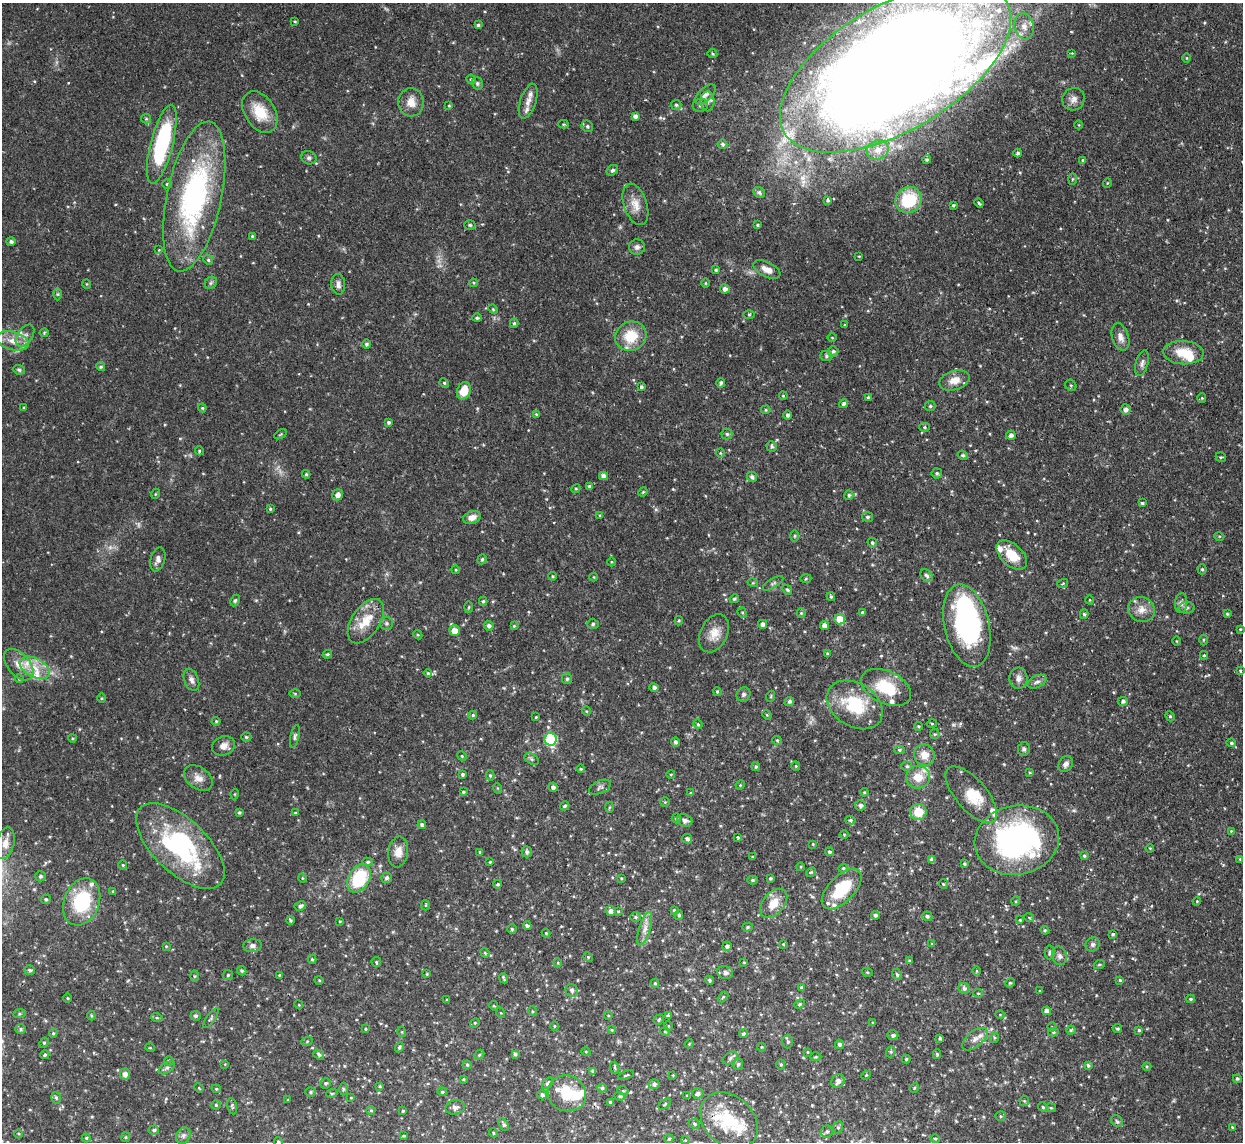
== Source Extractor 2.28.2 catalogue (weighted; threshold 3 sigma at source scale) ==
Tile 10 of 4 x 4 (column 2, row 3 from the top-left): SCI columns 1246-2486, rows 1283-2422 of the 5000 x 4970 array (HDU 1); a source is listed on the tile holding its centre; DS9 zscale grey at full resolution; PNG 1245 x 1144 px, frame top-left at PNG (2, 3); each listed source drawn as its Kron ellipse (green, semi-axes under 4 px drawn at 4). Shown black and unused: <1% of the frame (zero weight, under 2 of 3 exposures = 2% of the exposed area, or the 3 px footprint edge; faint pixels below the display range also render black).
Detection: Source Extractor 2.28.2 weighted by HDU 2 'WHT'; one run over the whole footprint, this tile lists its part. Background 0.0761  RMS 0.0042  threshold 0.019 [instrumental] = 3 sigma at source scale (4.5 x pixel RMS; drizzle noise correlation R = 1.50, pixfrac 1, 0.05/0.05 arcsec/px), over >= 5 px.
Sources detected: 493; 4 too faint to see at this stretch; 2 inside a brighter object's white glare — neither listed nor drawn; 24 inside a brighter listed object's ellipse — not listed separately; the other 463 listed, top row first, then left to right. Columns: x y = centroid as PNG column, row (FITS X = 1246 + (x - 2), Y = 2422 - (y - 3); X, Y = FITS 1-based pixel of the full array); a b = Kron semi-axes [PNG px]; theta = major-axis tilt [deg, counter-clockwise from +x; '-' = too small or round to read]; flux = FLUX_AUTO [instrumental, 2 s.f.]
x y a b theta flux
295 21 3 3 - 0.45
478 25 3 3 - 0.68
1024 26 13 9 -77 4
1072 53 4 4 - 0.36
712 54 5 4 - 0.57
1187 58 5 3 - 0.38
895 67 129 62 31 1300
471 79 5 4 - 0.68
477 83 6 5 - 0.77
705 94 13 6 42 2.3
1073 99 11 11 - 2.6
528 101 18 8 72 2.7
707 101 10 7 -89 1.6
411 102 14 13 - 4.5
676 105 5 5 - 0.71
700 105 8 6 17 1.1
449 106 4 3 - 0.46
260 112 23 15 -57 11
635 116 4 4 - 1.5
146 119 5 4 - 0.57
563 124 5 4 - 0.5
1079 125 4 3 - 0.3
587 126 6 5 - 0.85
162 144 41 11 76 47
722 144 5 4 - 0.85
878 150 11 9 33 2.9
1018 153 4 4 - 0.91
309 158 8 6 -24 1.1
927 160 4 4 - 0.61
1083 160 3 3 - 0.39
612 170 6 5 - 0.85
1072 179 6 4 88 0.58
1107 183 5 3 - 0.35
167 184 5 5 - 0.56
759 192 6 5 - 1.2
194 196 76 27 78 90
828 200 4 3 - 1.5
909 200 13 12 - 19
979 203 5 3 - 0.53
635 204 21 11 -71 5.1
953 205 4 4 - 0.6
470 225 5 4 - 0.68
758 225 3 3 - 0.53
252 236 4 3 - 0.47
11 242 4 4 - 1.2
637 247 8 8 - 1.5
159 250 4 4 - 0.33
859 256 3 3 - 0.37
208 260 5 4 - 0.63
767 269 15 7 -26 3.5
716 270 3 3 - 0.72
211 283 7 5 46 0.8
474 283 4 3 - 0.46
705 283 5 3 - 0.37
87 284 5 3 - 0.32
338 284 10 7 -84 1.9
725 289 5 4 - 1.7
57 294 6 4 90 0.57
493 309 5 4 - 0.48
749 315 5 3 - 0.46
477 318 5 4 - 0.74
514 323 4 4 - 0.67
845 325 3 3 - 0.38
44 333 4 4 - 0.44
25 336 12 7 56 2.4
631 336 16 14 27 12
1120 337 14 8 -72 2.7
832 338 5 3 - 0.41
13 341 16 9 -15 5.1
366 344 4 4 - 0.91
833 351 5 5 - 0.8
1183 353 20 11 -3 9.4
826 356 6 5 - 0.73
1142 363 13 6 75 1.6
101 367 5 4 - 0.75
19 370 6 4 -25 0.77
954 380 15 9 17 4.4
444 383 5 4 - 0.59
721 383 5 4 - 1
1071 385 6 5 - 0.71
641 387 4 4 - 0.87
464 391 9 6 68 7.7
783 396 4 3 - 0.48
868 397 3 3 - 0.82
1202 398 5 4 - 0.45
843 404 4 4 - 0.84
930 406 5 5 - 0.72
24 408 4 3 - 0.51
202 408 4 4 - 0.51
1126 409 5 5 - 1.6
766 410 5 4 - 0.57
536 414 4 4 - 0.43
788 415 4 4 - 1.1
388 422 4 4 - 0.81
924 427 5 4 - 0.59
280 434 7 3 31 0.43
727 434 5 5 - 0.72
1011 435 5 4 - 1.5
772 446 5 5 - 0.94
199 451 4 4 - 0.48
720 453 4 4 - 0.4
963 455 5 4 - 0.69
1221 457 5 4 - 0.6
937 473 5 5 - 0.83
306 474 4 3 - 0.63
603 476 4 4 - 2
752 477 5 4 - 1.3
589 487 4 4 - 1.1
576 489 5 4 - 0.52
643 492 5 4 - 0.54
155 494 5 3 - 0.41
338 495 5 5 - 2.4
849 495 5 4 - 0.77
1142 503 4 3 - 0.65
270 509 4 3 - 0.54
600 515 4 3 - 0.38
867 517 5 5 - 0.79
472 518 9 6 20 2.8
794 536 6 4 90 0.47
1219 536 5 3 - 0.41
872 542 5 4 - 0.71
1012 555 18 10 -43 8.7
158 559 12 7 74 2
482 559 5 4 - 0.7
611 562 4 3 - 0.36
1202 569 5 4 - 0.6
456 570 4 3 - 0.4
553 576 4 3 - 0.52
926 576 7 5 -44 0.91
594 577 4 3 - 0.3
806 579 5 3 - 0.45
753 583 5 3 - 0.43
773 583 11 4 31 1
1063 583 5 3 - 0.42
787 590 5 4 - 0.62
831 597 4 3 - 0.66
734 599 5 4 - 0.76
235 600 6 4 62 0.72
1090 600 4 3 - 0.33
483 601 4 4 - 0.6
1181 603 10 6 85 1.4
469 607 5 3 - 0.48
1187 608 8 6 4 1.1
1142 610 13 12 - 4.1
862 612 4 3 - 0.63
742 613 5 4 - 0.57
801 613 5 4 - 0.46
1084 614 5 4 - 0.63
1227 614 4 3 - 0.6
840 619 5 5 - 7.6
366 621 25 14 56 9.8
679 621 4 4 - 0.53
387 623 6 6 - 0.94
593 624 6 5 - 0.69
763 624 4 4 - 1.5
824 625 4 4 - 2.1
967 625 42 22 -77 73
489 626 5 5 - 1.3
514 626 4 4 - 0.5
1240 629 4 4 - 0.41
454 631 5 5 - 4.4
714 633 20 13 63 5.6
418 635 5 3 - 0.44
1203 640 5 3 - 0.46
1177 641 4 3 - 0.32
827 653 4 3 - 0.45
327 654 5 3 - 0.51
1204 655 4 4 - 0.55
19 665 18 11 -49 4.8
35 668 16 9 -28 6.4
1241 671 3 3 - 1.1
428 673 4 4 - 0.56
1018 678 10 9 - 2.1
19 679 4 4 - 0.46
567 679 5 5 - 0.84
191 680 11 7 -68 1.8
1037 682 10 6 27 1.5
886 687 27 16 -26 16
654 688 4 4 - 1.3
717 692 4 3 - 0.57
295 694 6 4 -2 0.46
743 694 7 6 - 1.1
771 696 5 3 - 0.45
102 698 5 3 - 0.41
789 701 5 4 - 1
1123 701 5 4 - 0.99
855 705 30 21 -32 22
586 711 5 3 - 0.35
473 715 4 3 - 0.75
767 715 5 4 - 0.39
1170 716 5 4 - 0.57
536 717 3 3 - 0.39
216 721 4 4 - 0.51
698 724 5 4 - 0.51
932 724 5 3 - 0.42
919 726 4 4 - 0.59
935 734 5 5 - 0.52
295 736 12 4 78 1.1
246 737 5 4 - 0.65
72 738 4 3 - 0.4
550 739 6 6 - 38
777 740 4 4 - 0.52
675 742 4 4 - 1.1
1231 743 5 4 - 0.7
223 746 12 9 22 2.7
1024 749 7 6 - 0.94
899 750 5 4 - 0.69
924 755 10 10 - 4.7
462 756 5 4 - 0.48
532 759 8 5 -28 0.88
1066 764 8 6 58 1.6
796 766 5 4 - 0.49
907 766 5 4 - 0.69
756 767 4 4 - 0.78
581 769 4 4 - 0.66
1030 772 4 3 - 0.48
463 774 3 3 - 0.78
671 774 4 3 - 0.35
490 775 5 4 - 0.62
918 777 12 11 - 6.2
198 778 16 11 -36 3.7
740 785 5 4 - 0.42
553 787 4 4 - 1.2
600 787 11 6 23 1.4
497 788 5 3 - 0.38
463 792 4 4 - 0.55
864 792 4 4 - 0.48
691 793 4 3 - 0.47
235 794 5 3 - 0.36
971 795 35 15 -49 9.7
665 802 4 4 - 0.47
860 805 5 5 - 1.2
565 806 5 4 - 0.73
609 807 5 3 - 0.45
239 812 4 4 - 0.59
918 812 8 8 - 8.4
295 813 4 4 - 0.42
676 818 5 4 - 0.61
685 820 8 6 -22 1.7
850 820 5 4 - 0.75
422 825 4 4 - 1.1
1231 831 4 4 - 0.39
844 835 4 4 - 0.4
738 837 3 3 - 1.1
687 839 5 4 - 1.1
1017 840 42 34 10 93
5 843 16 9 76 3.7
813 844 4 3 - 0.39
180 846 55 27 -43 57
1150 848 4 3 - 0.39
398 852 15 10 82 4
480 852 3 3 - 0.47
527 852 5 5 - 0.99
829 852 4 4 - 0.95
1084 856 4 4 - 0.62
752 857 3 3 - 0.45
1240 859 3 3 - 0.36
932 860 4 4 - 1.9
368 862 5 4 - 0.74
490 862 4 3 - 0.41
964 864 4 3 - 0.76
123 865 5 4 - 0.51
800 867 4 4 - 0.48
843 868 5 4 - 0.51
811 872 5 4 - 0.55
40 876 5 5 - 0.82
302 878 4 3 - 0.35
359 878 15 10 59 23
387 878 5 5 - 1.2
621 878 4 3 - 0.4
770 878 3 3 - 0.61
753 880 5 4 - 0.59
498 884 4 4 - 0.67
943 884 5 4 - 0.52
842 889 25 13 46 18
113 891 4 3 - 0.47
46 899 5 4 - 0.79
1016 901 5 3 - 0.45
1197 901 4 3 - 0.38
82 902 24 17 68 27
774 903 17 10 50 6.4
425 905 5 3 - 0.4
300 906 6 4 28 1.1
674 910 3 3 - 0.54
610 911 5 5 - 1.8
618 911 4 3 - 0.49
679 915 5 4 - 0.73
875 915 4 4 - 0.96
927 916 5 5 - 0.86
636 917 5 5 - 0.71
1029 917 5 3 - 0.36
290 920 4 3 - 0.63
1020 920 4 4 - 0.46
340 921 3 2 - 0.34
527 926 4 3 - 1.4
748 927 5 4 - 0.66
645 928 17 5 73 3
512 929 5 5 - 0.64
1045 930 4 4 - 0.47
546 933 4 4 - 0.42
1113 934 3 3 - 0.69
783 944 3 3 - 0.38
932 944 3 3 - 0.47
1093 944 7 6 - 1.2
166 946 3 3 - 0.39
252 946 9 6 6 1.6
727 946 5 4 - 1.1
1050 952 7 5 85 1.1
485 953 5 4 - 0.51
1059 956 9 7 -73 1.6
588 957 5 4 - 0.51
312 959 5 3 - 0.6
909 961 4 4 - 0.49
376 962 5 4 - 0.52
744 962 3 2 - 0.35
558 963 4 3 - 0.36
1099 965 5 3 - 0.42
30 970 5 5 - 0.74
242 971 5 4 - 0.76
977 971 5 3 - 0.43
867 972 5 3 - 0.4
725 973 8 6 -13 1.7
427 974 4 3 - 0.48
897 974 6 4 -67 0.72
228 975 5 5 - 0.7
279 975 3 2 - 0.38
194 976 5 4 - 0.45
504 978 5 2 - 0.59
319 980 4 3 - 0.32
709 980 4 4 - 0.67
1120 980 4 4 - 0.54
655 983 4 4 - 0.58
1010 983 5 4 - 0.56
801 987 4 4 - 0.56
964 988 6 5 - 1.2
572 990 6 6 - 1.2
1040 991 4 3 - 0.3
978 993 5 4 - 0.53
723 997 6 4 45 0.56
67 998 4 3 - 0.38
1190 999 4 3 - 0.53
447 1000 3 3 - 0.4
799 1004 5 4 - 0.65
299 1005 4 3 - 0.39
494 1006 5 3 - 0.46
532 1011 5 3 - 0.44
1047 1011 4 4 - 1.8
501 1013 5 3 - 0.4
19 1014 6 4 7 0.66
608 1015 4 3 - 0.36
1000 1015 5 3 - 0.32
91 1016 5 3 - 0.5
196 1016 5 5 - 0.84
668 1016 4 4 - 0.94
157 1018 6 3 -19 0.54
211 1018 12 3 54 0.83
659 1020 5 4 - 0.67
873 1022 3 2 - 0.35
475 1023 5 4 - 0.5
554 1026 5 3 - 0.37
668 1026 5 3 - 0.36
1052 1027 4 4 - 0.44
21 1029 5 5 - 0.74
365 1029 3 3 - 0.39
1118 1029 4 4 - 0.64
612 1030 4 3 - 0.4
1071 1030 4 4 - 0.58
1139 1030 3 3 - 0.65
402 1032 5 3 - 0.36
665 1032 5 4 - 0.44
1053 1032 5 4 - 0.69
53 1033 5 4 - 0.58
743 1034 4 4 - 0.86
893 1035 5 5 - 1.1
940 1038 3 3 - 0.68
994 1038 5 3 - 0.49
975 1039 15 8 39 2.9
307 1041 6 3 20 0.47
788 1042 7 5 -89 0.92
44 1043 5 4 - 0.55
689 1044 4 3 - 0.37
840 1044 5 4 - 1
399 1047 5 4 - 0.77
762 1047 4 3 - 0.33
150 1048 5 3 - 0.34
586 1052 5 3 - 0.39
808 1052 3 3 - 0.34
891 1052 6 4 69 0.66
515 1054 4 4 - 0.85
937 1054 5 4 - 0.65
45 1055 4 4 - 0.66
319 1055 6 4 -36 0.91
479 1055 6 4 45 0.56
816 1057 6 3 0 0.41
730 1058 8 5 34 1
906 1059 4 4 - 0.55
169 1061 5 4 - 0.58
225 1064 4 4 - 0.32
738 1064 5 5 - 0.9
781 1064 5 4 - 0.66
467 1065 4 4 - 0.6
1088 1066 4 3 - 0.68
1147 1067 4 3 - 0.4
167 1068 9 5 32 1.1
615 1068 6 4 -72 0.53
593 1071 4 4 - 1.2
125 1074 5 5 - 2.3
626 1075 8 3 19 0.52
673 1075 4 3 - 0.33
866 1075 5 3 - 0.37
1237 1078 4 4 - 0.68
463 1079 3 3 - 0.42
838 1081 7 6 - 2.2
326 1083 5 5 - 0.72
547 1083 6 4 49 0.91
654 1084 5 5 - 1.1
380 1086 3 3 - 0.46
199 1088 5 3 - 0.39
602 1088 5 4 - 0.66
914 1088 5 3 - 0.37
216 1089 4 4 - 0.52
343 1089 6 4 -89 0.59
623 1091 5 3 - 0.41
310 1092 5 5 - 0.67
442 1092 5 4 - 0.54
332 1093 5 3 - 0.48
567 1093 19 17 -25 13
698 1093 6 5 - 1.4
542 1095 5 4 - 0.96
620 1096 5 4 - 0.61
687 1096 3 3 - 0.55
56 1098 6 4 -72 0.76
351 1098 4 2 - 0.31
288 1100 3 3 - 0.33
1024 1101 5 5 - 0.53
610 1102 3 3 - 0.69
665 1104 7 3 36 0.5
216 1105 5 4 - 0.53
232 1106 8 4 -80 0.75
455 1107 10 7 12 1.8
1043 1107 5 4 - 0.6
1051 1108 5 4 - 0.51
371 1110 4 4 - 0.48
403 1111 4 3 - 0.43
1000 1116 5 4 - 0.57
729 1121 32 24 -42 21
1117 1121 7 5 -44 0.87
504 1124 7 4 -57 0.78
694 1124 6 4 -24 0.58
838 1127 6 5 - 0.76
1232 1127 4 3 - 0.39
154 1130 5 4 - 0.72
827 1132 6 5 - 0.95
493 1133 4 4 - 0.48
19 1134 4 3 - 0.42
183 1136 8 6 58 1.3
404 1136 4 3 - 0.54
126 1137 5 4 - 0.56
86 1138 4 4 - 0.58
669 1139 4 3 - 0.56
935 1139 4 4 - 0.51
685 1140 4 3 - 0.35
278 1142 4 4 - 0.54
Overlapping masked pixels (flux is a lower limit): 1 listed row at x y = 895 67
Isophote crosses this tile's border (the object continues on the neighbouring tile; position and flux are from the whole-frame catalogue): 2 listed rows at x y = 895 67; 278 1142